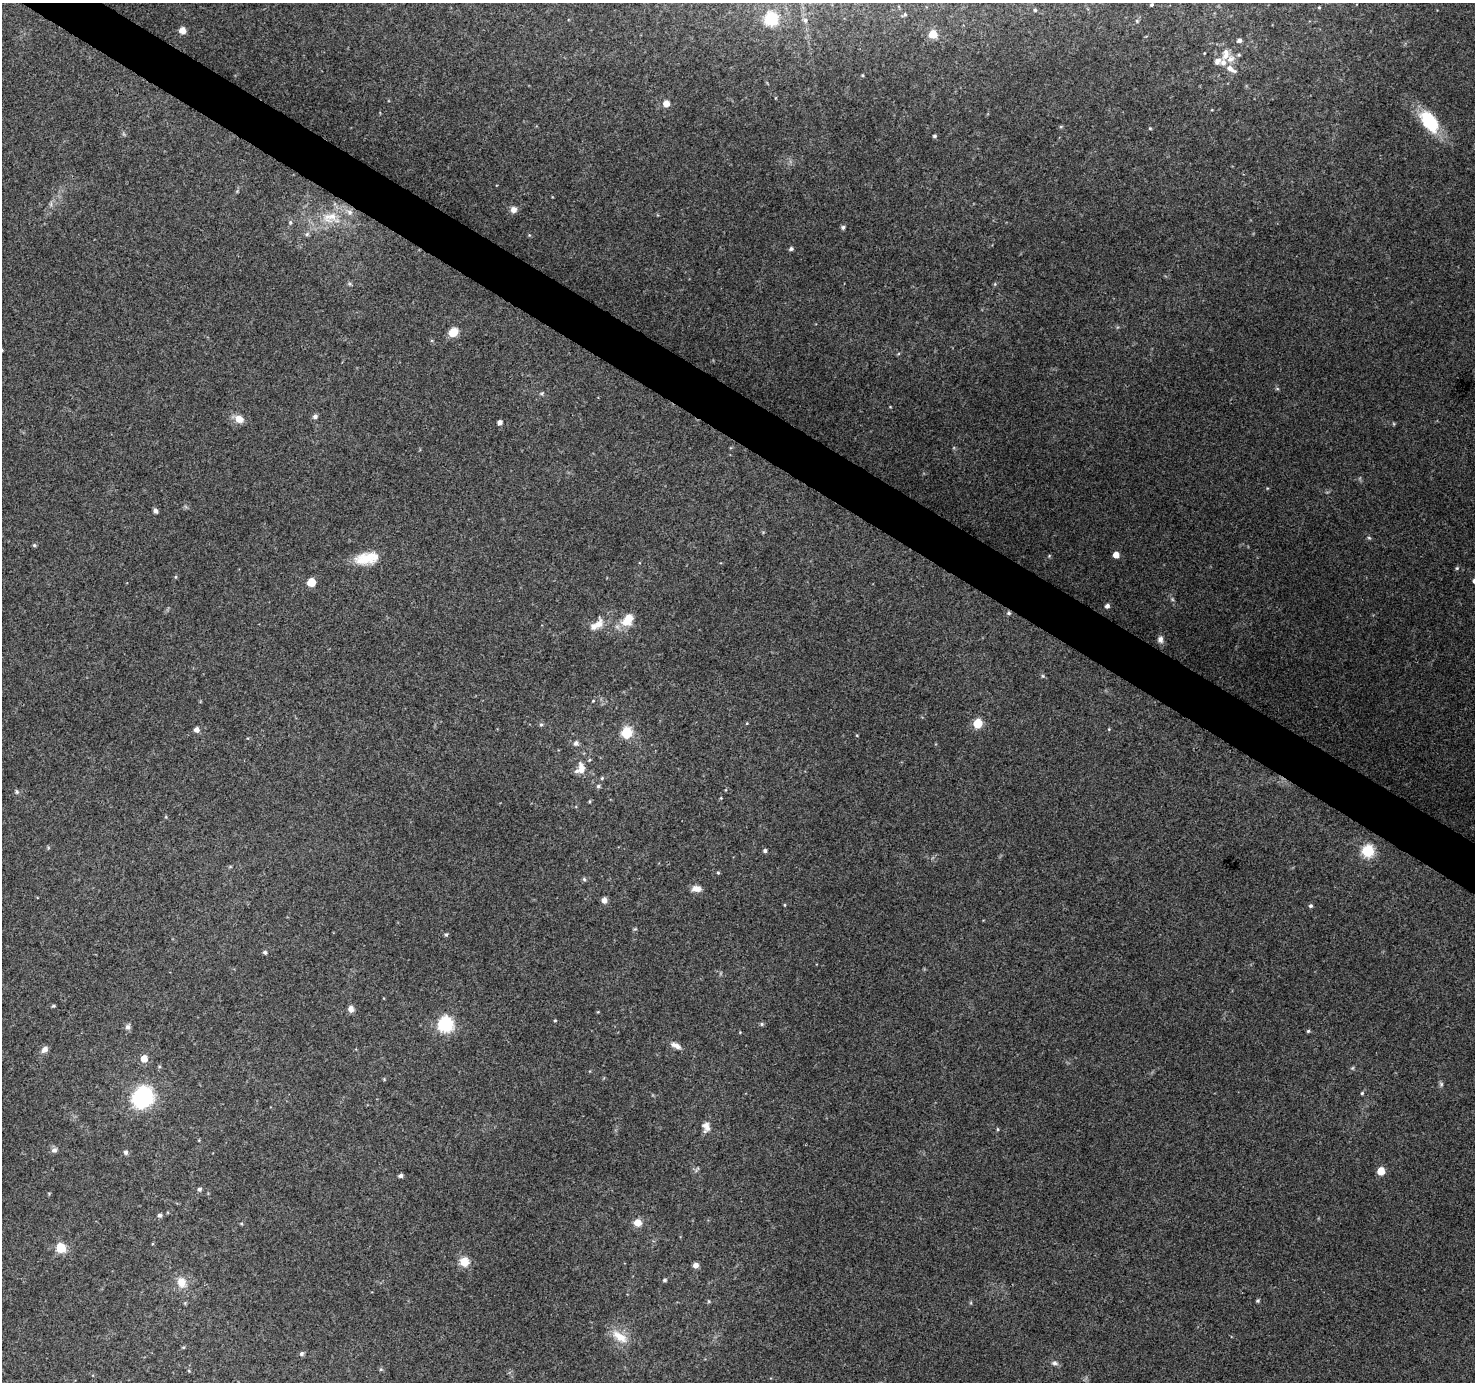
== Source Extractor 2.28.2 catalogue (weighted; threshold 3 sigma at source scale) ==
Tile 11 of 4 x 4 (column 3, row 3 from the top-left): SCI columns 2948-4420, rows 1566-2945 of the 5899 x 5962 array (HDU 1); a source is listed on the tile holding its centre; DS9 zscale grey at full resolution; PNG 1477 x 1384 px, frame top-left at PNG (2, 3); no overlay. Shown black and unused: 3% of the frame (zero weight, under 3 of 4 exposures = <1% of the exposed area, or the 3 px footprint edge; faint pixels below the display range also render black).
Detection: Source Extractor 2.28.2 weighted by HDU 2 'WHT'; one run over the whole footprint, this tile lists its part. Background 0.149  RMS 0.0073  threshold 0.0331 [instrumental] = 3 sigma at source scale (4.5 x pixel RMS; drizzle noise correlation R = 1.50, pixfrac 1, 0.0396/0.0396 arcsec/px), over >= 5 px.
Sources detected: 107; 1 too faint to see at this stretch — not listed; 7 inside a brighter listed object's ellipse — not listed separately; the other 99 listed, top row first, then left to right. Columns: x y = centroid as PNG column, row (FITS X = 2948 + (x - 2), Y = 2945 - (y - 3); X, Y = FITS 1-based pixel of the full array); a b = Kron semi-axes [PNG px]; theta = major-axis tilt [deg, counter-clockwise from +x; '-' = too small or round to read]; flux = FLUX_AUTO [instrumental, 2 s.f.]
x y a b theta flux
1152 5 4 3 - 0.98
1319 7 3 3 - 0.62
1035 10 4 4 - 0.91
905 14 5 5 - 0.94
771 19 6 6 - 91
805 20 7 5 88 1.6
1137 21 5 4 - 1
183 30 5 5 - 7.3
933 34 5 5 - 24
1239 40 5 4 - 2.5
1230 59 12 9 15 5.5
1217 61 9 8 - 3.5
1230 69 14 6 -33 4.8
666 103 5 5 - 6.8
1429 121 30 17 -53 31
1150 128 4 4 - 0.66
935 136 5 4 - 1.3
513 209 7 7 - 4.2
330 218 29 17 -7 23
290 222 6 4 -72 0.99
843 227 5 5 - 1.6
307 234 6 6 - 1.5
791 249 5 5 - 1.5
453 332 7 6 - 15
315 416 6 5 - 2.4
239 419 12 9 -31 6.6
500 422 5 5 - 2.6
155 511 5 5 - 2.4
1369 538 6 3 -19 0.92
34 545 5 5 - 0.98
1116 555 5 4 - 8.1
1049 556 5 4 - 0.76
368 558 27 15 5 18
1457 568 5 4 - 0.9
176 577 5 3 - 0.76
311 582 5 5 - 18
1107 606 5 4 - 2.8
1009 613 6 5 - 1.3
628 620 19 12 56 13
598 625 17 10 48 7.4
1160 639 8 7 - 2.9
1043 676 6 3 -71 0.99
593 701 4 4 - 0.65
747 723 4 3 - 0.6
978 723 5 5 - 33
541 725 6 5 - 1.2
1109 729 4 3 - 0.63
197 730 5 5 - 4
626 733 6 5 - 61
576 743 7 6 - 2.4
581 769 14 8 -82 7
602 778 4 4 - 1.1
598 786 5 5 - 1.5
17 792 6 5 - 1.4
721 798 3 3 - 0.56
765 851 5 4 - 1.5
1368 851 6 6 - 72
718 873 5 4 - 0.8
584 879 6 5 - 1.3
696 889 11 7 -2 4.9
604 900 6 6 - 3.9
785 905 4 3 - 0.61
1310 906 5 4 - 1.4
446 934 6 4 65 1.1
265 952 5 4 - 1.5
53 1006 5 4 - 0.85
351 1009 7 6 - 4
555 1021 5 3 - 0.69
445 1024 7 6 - 150
762 1024 6 5 - 1.3
128 1027 8 6 72 2.4
1308 1031 4 4 - 1.1
676 1045 14 7 -26 4.3
45 1049 10 6 43 3.6
144 1058 6 5 - 8.7
1352 1068 5 5 - 0.97
384 1079 4 4 - 0.67
1441 1084 7 5 -48 1.3
1362 1093 4 4 - 0.92
142 1097 12 11 - 110
706 1126 13 9 -70 4.8
998 1129 5 3 - 0.75
54 1150 9 7 17 2.3
126 1152 6 6 - 1.8
1381 1171 5 5 - 15
401 1176 5 4 - 2.2
199 1189 5 4 - 1.8
160 1215 5 5 - 1.6
638 1223 9 8 - 6.9
61 1248 8 8 - 16
464 1262 10 10 - 9.6
696 1265 6 5 - 3.3
665 1280 5 4 - 1.1
181 1282 11 10 - 9.1
1258 1301 4 4 - 1.1
620 1337 26 11 -35 11
301 1354 6 6 - 1.4
1055 1363 9 5 -5 2.2
189 1371 5 3 - 0.68
Overlapping masked pixels (flux is a lower limit): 1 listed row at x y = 1009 613